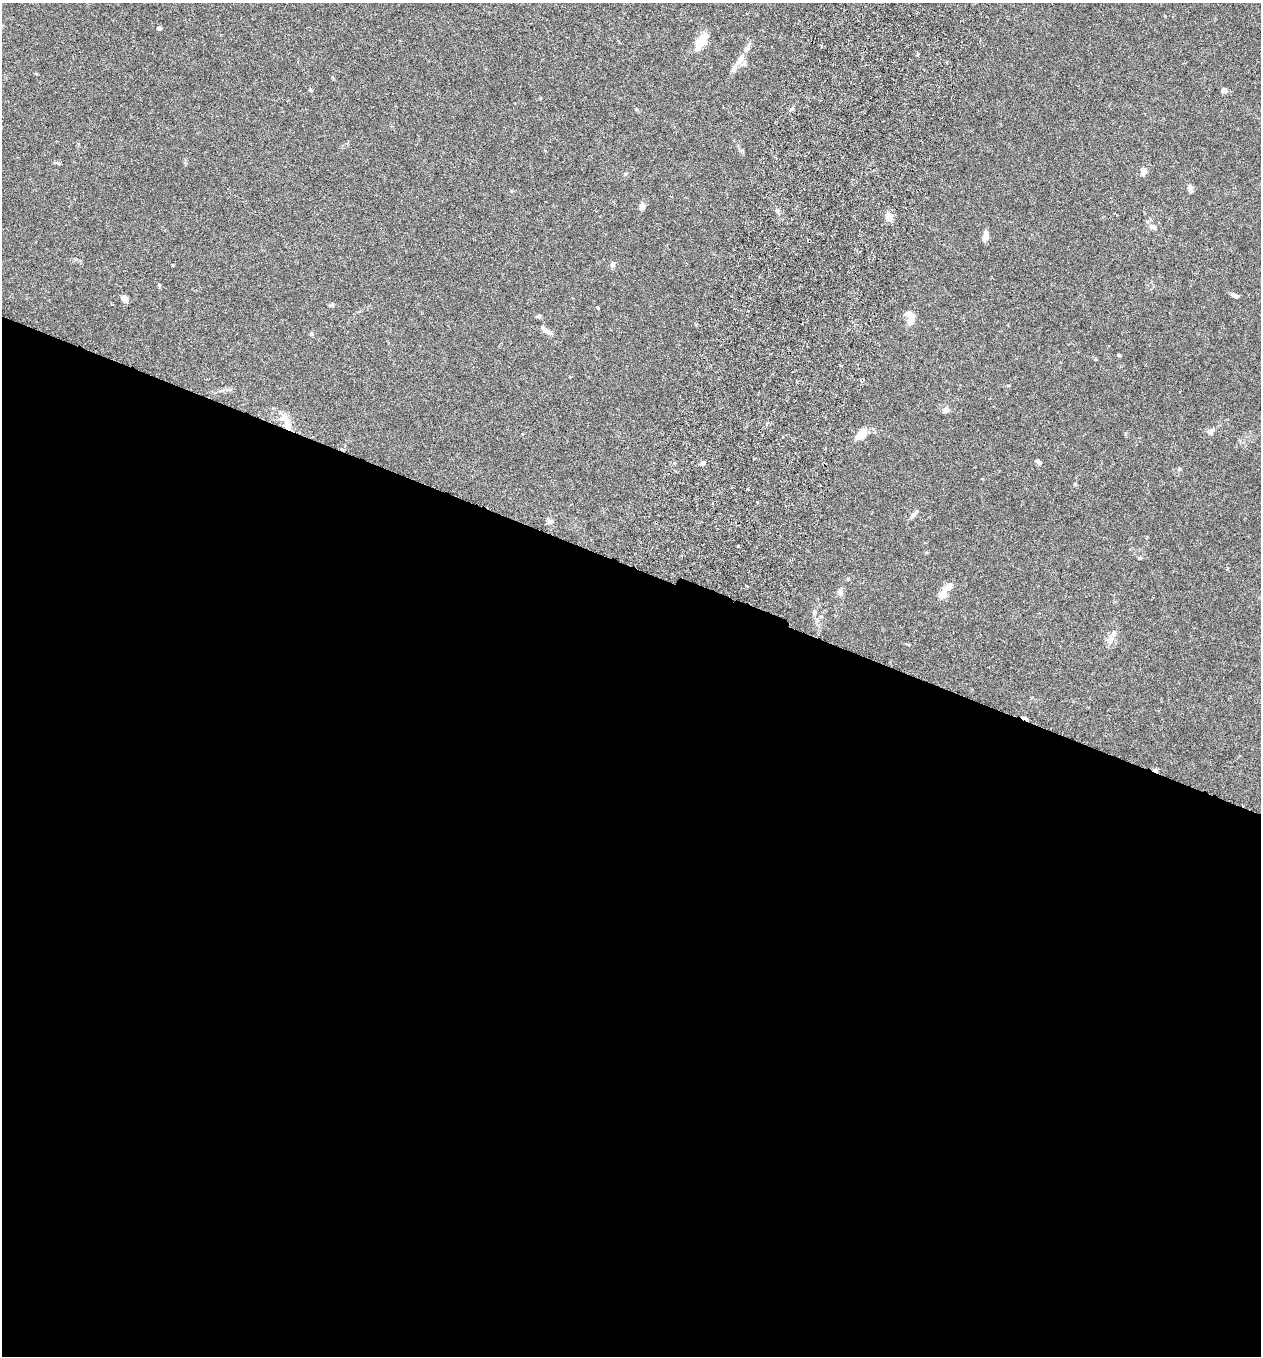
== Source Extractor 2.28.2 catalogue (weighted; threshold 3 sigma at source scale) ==
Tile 14 of 4 x 4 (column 2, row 4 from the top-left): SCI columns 1450-2708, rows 28-1381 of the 5545 x 5468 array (HDU 1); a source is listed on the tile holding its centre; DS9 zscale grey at full resolution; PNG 1263 x 1358 px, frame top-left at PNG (2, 3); no overlay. Shown black and unused: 58% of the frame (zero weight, under 3 of 6 exposures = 3% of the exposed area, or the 3 px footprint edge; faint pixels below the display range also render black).
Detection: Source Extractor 2.28.2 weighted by HDU 2 'WHT'; one run over the whole footprint, this tile lists its part. Background 0.0167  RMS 0.0019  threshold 0.00797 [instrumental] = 3 sigma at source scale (4.09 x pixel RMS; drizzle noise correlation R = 1.36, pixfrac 0.8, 0.05/0.05 arcsec/px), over >= 5 px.
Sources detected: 53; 2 inside a brighter object's white glare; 2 cosmic-ray / hot-pixel residue — not listed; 4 inside a brighter listed object's ellipse — not listed separately; the other 45 listed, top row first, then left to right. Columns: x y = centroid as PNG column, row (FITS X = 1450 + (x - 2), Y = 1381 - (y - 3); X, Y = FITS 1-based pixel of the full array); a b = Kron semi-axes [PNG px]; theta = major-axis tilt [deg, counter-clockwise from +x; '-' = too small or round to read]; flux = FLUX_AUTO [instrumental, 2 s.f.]
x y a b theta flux
159 28 5 4 - 0.32
701 41 19 8 57 4.3
821 45 3 3 - 0.32
918 54 4 4 - 0.22
740 59 19 7 61 1.6
36 74 4 3 - 0.18
310 90 5 4 - 0.26
1224 90 4 4 - 1.5
791 109 8 3 45 0.29
1143 171 9 6 89 0.93
1190 187 10 6 -71 0.69
642 206 7 6 - 0.95
888 217 11 8 -71 1.3
1153 227 10 6 -9 0.68
985 237 8 5 81 1.6
612 264 8 6 69 0.52
159 285 6 4 -79 0.23
1234 295 9 4 -24 0.59
124 298 7 5 -56 1.4
331 305 6 4 22 0.32
597 307 4 3 - 0.16
539 316 6 4 -1 0.37
910 321 11 8 71 1.2
545 330 15 6 -35 1
311 334 5 4 - 0.21
1119 355 5 3 - 0.2
1096 359 5 3 - 0.17
862 380 5 3 - 0.27
945 410 8 7 - 0.71
284 418 11 10 - 1.4
1211 431 13 5 41 0.6
862 434 13 8 44 2.6
703 462 8 4 47 0.34
1038 462 7 5 -28 0.4
1179 469 6 5 - 0.28
757 502 3 2 - 0.17
913 514 13 5 52 0.58
550 521 8 7 - 0.54
1140 558 5 4 - 0.21
1227 568 4 3 - 0.19
946 589 19 9 55 1.7
840 591 11 6 -79 0.62
814 612 7 5 -69 0.33
1113 633 10 7 51 0.85
1032 697 4 2 - 0.15
Overlapping masked pixels (flux is a lower limit): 1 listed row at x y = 862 380
Unlisted compact peaks at least as high as the median listed source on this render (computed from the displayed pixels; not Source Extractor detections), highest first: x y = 738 546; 58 163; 742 150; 1075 484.